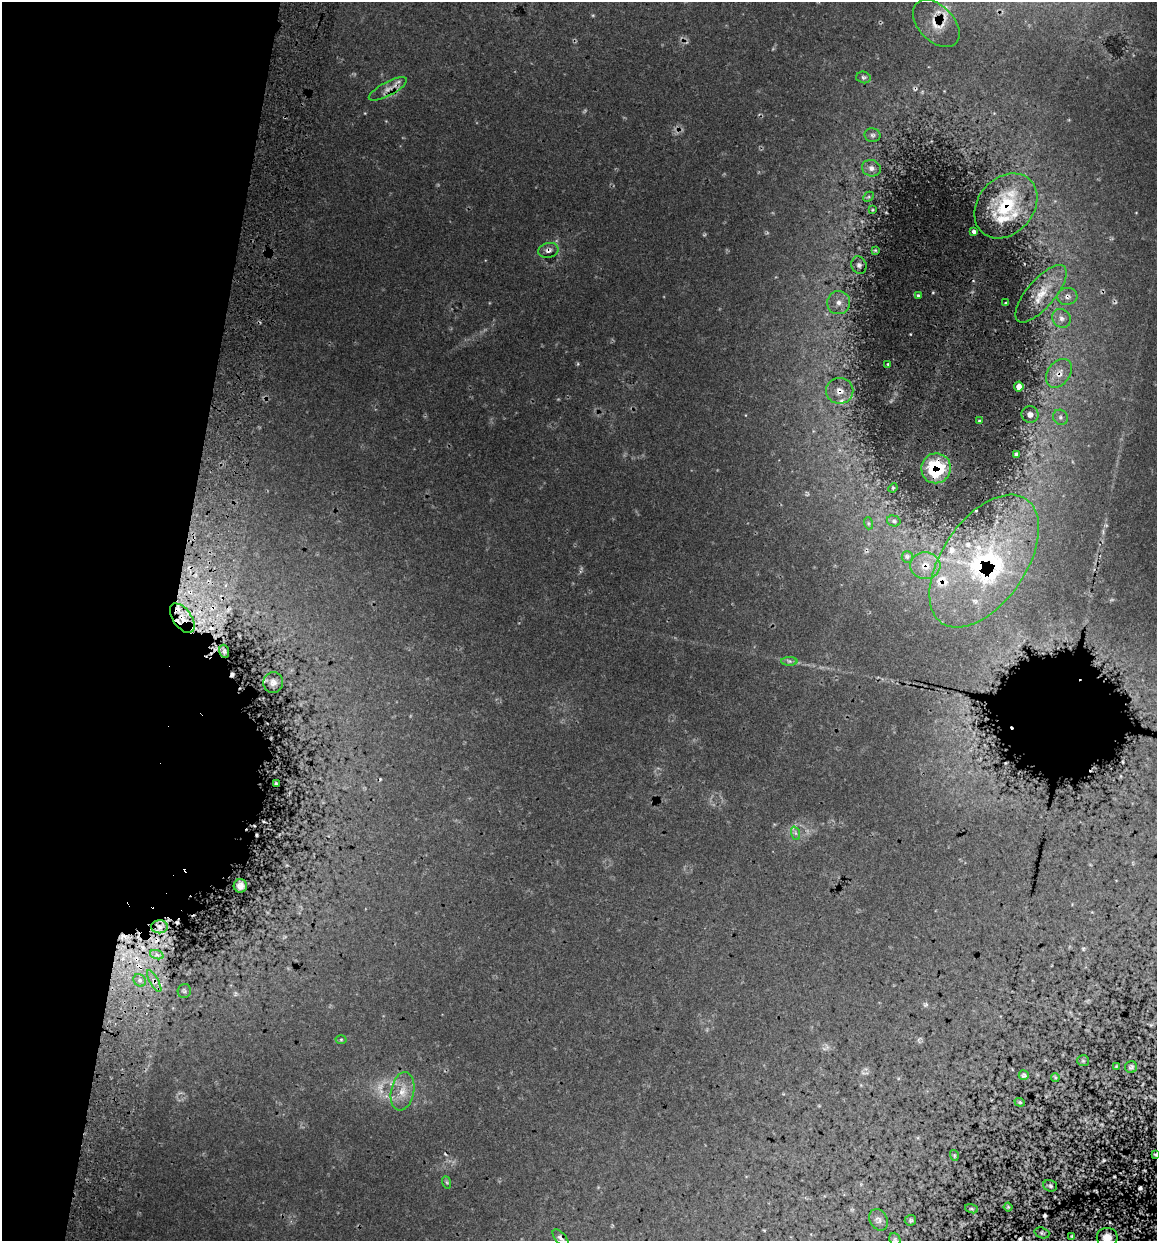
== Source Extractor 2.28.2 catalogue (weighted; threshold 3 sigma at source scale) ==
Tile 9 of 4 x 4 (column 1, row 3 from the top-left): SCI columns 183-1337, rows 1254-2492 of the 5096 x 4990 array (HDU 1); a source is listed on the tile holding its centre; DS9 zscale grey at full resolution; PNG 1159 x 1243 px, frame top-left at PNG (2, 2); each listed source drawn as its Kron ellipse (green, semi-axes under 4 px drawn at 4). Shown black and unused: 18% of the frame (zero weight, under 3 of 5 exposures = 12% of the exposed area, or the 3 px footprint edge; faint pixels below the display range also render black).
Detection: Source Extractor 2.28.2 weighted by HDU 2 'WHT'; one run over the whole footprint, this tile lists its part. Background 0.0943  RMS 0.0046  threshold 0.0206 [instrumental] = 3 sigma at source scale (4.5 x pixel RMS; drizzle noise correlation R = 1.50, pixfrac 1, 0.05/0.05 arcsec/px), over >= 5 px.
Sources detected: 96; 4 too faint to see at this stretch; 13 cosmic-ray / hot-pixel residue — neither listed nor drawn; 13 inside a brighter listed object's ellipse — not listed separately; the other 66 listed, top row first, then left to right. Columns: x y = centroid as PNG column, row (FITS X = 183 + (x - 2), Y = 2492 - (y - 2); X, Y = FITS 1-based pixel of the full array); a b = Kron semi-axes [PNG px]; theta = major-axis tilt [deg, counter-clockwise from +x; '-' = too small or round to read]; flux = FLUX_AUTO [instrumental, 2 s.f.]
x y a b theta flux
936 23 28 17 -46 9.3
863 77 7 5 -12 1
388 89 21 7 28 4.5
873 135 8 7 - 1.3
871 168 9 8 - 2.2
868 197 6 4 42 0.61
1006 206 36 28 48 32
872 210 4 2 - 0.38
974 231 4 3 - 1.3
548 250 10 7 12 2.1
875 250 4 4 - 0.53
859 265 9 7 -69 2
1041 294 36 14 50 12
918 296 4 3 - 0.85
1067 296 10 8 5 2.4
839 303 11 11 - 4.8
1006 303 3 3 - 0.68
1061 318 10 8 -53 2.4
888 364 3 2 - 0.44
1059 373 16 11 53 5
1019 386 5 4 - 2
840 391 14 13 - 5.4
1030 414 8 8 - 2.2
1060 417 8 7 - 1.7
979 421 3 2 - 0.5
1016 454 3 3 - 0.86
936 468 15 14 - 31
893 488 5 4 - 0.5
894 521 7 5 -16 1.2
868 523 6 4 -72 0.81
907 557 6 5 - 0.94
984 561 75 42 56 80
925 566 15 13 -5 5.8
182 618 17 9 -54 8.1
224 651 6 4 -72 1.1
789 661 8 4 -1 1.1
273 682 10 10 - 2.7
276 784 3 3 - 0.62
795 833 7 4 -70 1
240 886 7 6 - 2.4
160 927 8 6 -1 2.2
157 955 7 4 -19 1.4
140 980 7 5 -45 1.5
154 981 12 4 -60 2.1
184 991 7 6 - 1.1
341 1039 5 3 - 0.59
1083 1061 6 5 - 0.73
1116 1066 3 2 - 0.43
1131 1067 6 6 - 1.2
1024 1075 5 5 - 1
1055 1077 4 3 - 0.57
402 1091 19 11 79 7.5
1020 1102 5 4 - 0.63
954 1155 5 3 - 0.55
1155 1155 3 2 - 0.54
446 1182 6 4 -70 0.6
1050 1186 7 5 -19 1
1008 1207 4 4 - 0.57
971 1209 7 4 -18 0.69
879 1220 11 8 -59 1.8
910 1220 6 5 - 0.8
1042 1233 7 5 -19 0.95
1072 1236 4 3 - 0.59
1107 1237 10 9 - 5.2
561 1238 10 5 -47 1.7
895 1239 7 5 -68 0.76
Overlapping masked pixels (flux is a lower limit): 15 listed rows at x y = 936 23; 388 89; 1006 206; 548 250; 1067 296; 1059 373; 840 391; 936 468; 984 561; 925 566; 182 618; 140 980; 154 981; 1107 1237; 561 1238
Isophote crosses this tile's border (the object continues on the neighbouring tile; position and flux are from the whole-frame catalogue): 3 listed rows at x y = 1155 1155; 1107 1237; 895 1239
Unlisted compact peaks at least as high as the median listed source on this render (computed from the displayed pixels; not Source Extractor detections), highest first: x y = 910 334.